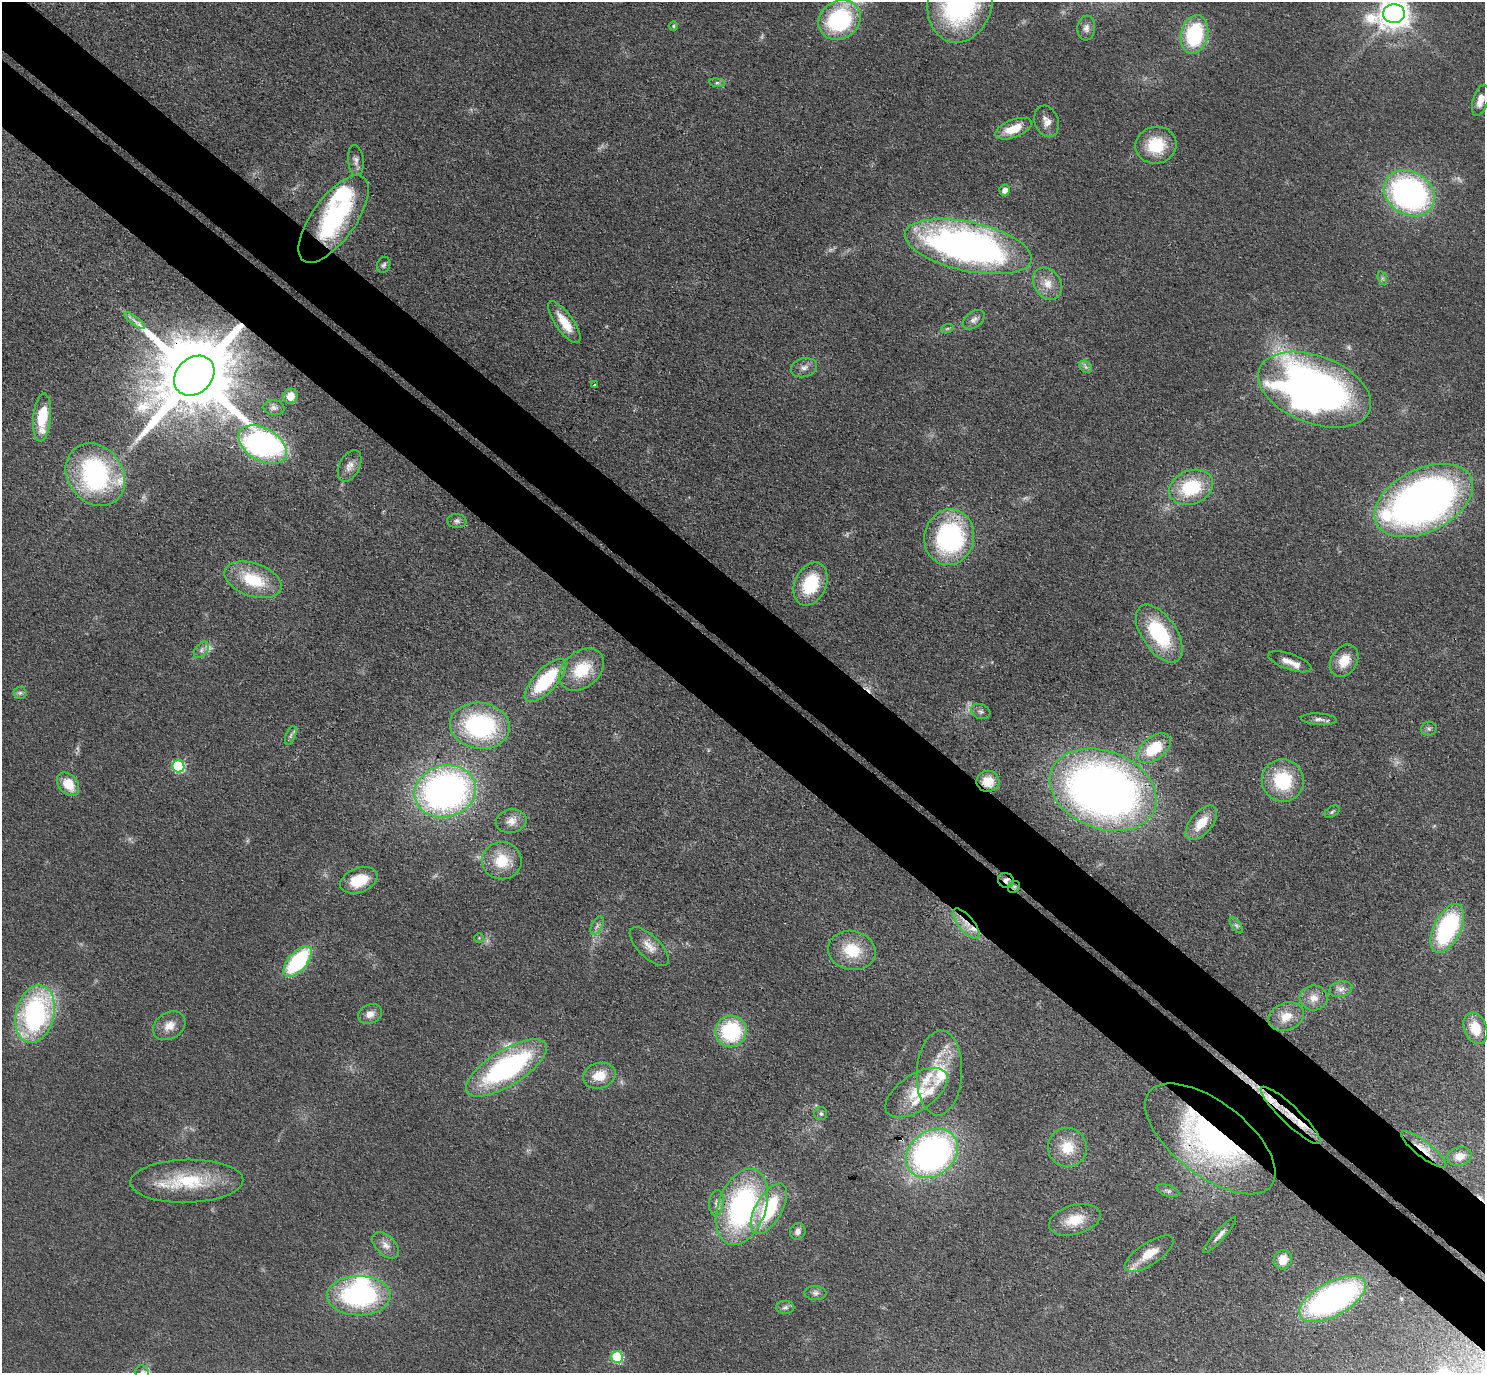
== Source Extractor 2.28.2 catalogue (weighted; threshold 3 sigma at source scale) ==
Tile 6 of 4 x 4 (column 2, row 2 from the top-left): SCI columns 1526-3008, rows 2941-4311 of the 6016 x 6023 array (HDU 1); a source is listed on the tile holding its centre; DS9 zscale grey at full resolution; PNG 1487 x 1375 px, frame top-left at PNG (2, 2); each listed source drawn as its Kron ellipse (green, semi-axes under 4 px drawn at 4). Shown black and unused: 10% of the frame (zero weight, under 3 of 4 exposures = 5% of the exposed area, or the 3 px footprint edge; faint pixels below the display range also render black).
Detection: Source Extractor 2.28.2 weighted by HDU 2 'WHT'; one run over the whole footprint, this tile lists its part. Background 0.0466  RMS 0.0061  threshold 0.0272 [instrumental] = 3 sigma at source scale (4.5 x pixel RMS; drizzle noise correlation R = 1.50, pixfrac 1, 0.05/0.05 arcsec/px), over >= 5 px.
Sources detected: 129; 5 too faint to see at this stretch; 1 inside a brighter object's white glare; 3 cosmic-ray / hot-pixel residue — neither listed nor drawn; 10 inside a brighter listed object's ellipse — not listed separately; the other 110 listed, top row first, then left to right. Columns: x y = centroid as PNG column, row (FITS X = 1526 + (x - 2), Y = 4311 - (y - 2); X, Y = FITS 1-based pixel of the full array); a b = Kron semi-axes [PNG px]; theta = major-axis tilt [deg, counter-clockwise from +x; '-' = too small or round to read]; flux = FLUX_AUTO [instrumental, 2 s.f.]
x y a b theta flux
960 2 41 32 74 140
1394 14 11 9 3 940
839 20 22 19 32 69
673 26 4 4 - 0.8
1086 28 12 9 84 3.6
1194 34 20 13 77 53
717 83 8 4 -7 1.3
1480 100 16 7 74 6.9
1047 121 16 12 -71 5.6
1014 129 19 9 22 15
1156 145 20 18 13 27
356 161 15 8 -83 3.5
1004 190 5 5 - 4.7
1409 193 27 21 -32 180
334 219 51 21 54 76
968 247 65 24 -12 330
384 265 8 6 68 1.6
1382 278 7 4 -72 1.2
1047 284 17 13 -58 9.2
974 320 12 8 36 3.1
134 321 12 3 -36 2.3
564 322 25 9 -54 15
947 329 6 4 20 1.1
1086 367 7 5 -46 1.7
804 368 13 9 14 4
194 376 22 17 43 11000
595 385 3 3 - 1.7
1315 390 59 34 -21 410
290 396 7 7 - 7.7
274 408 10 7 -6 2.4
42 417 24 9 84 25
263 445 26 16 -30 170
350 466 17 10 64 5.1
95 475 33 27 -53 110
1191 487 23 16 21 39
1424 500 53 31 26 370
457 521 10 7 -2 2.2
949 537 28 25 76 100
253 580 29 16 -19 29
811 584 22 15 66 31
1159 633 33 17 -56 52
201 650 9 6 51 2.4
1344 661 17 13 57 12
1290 662 22 8 -19 6.6
582 670 25 18 39 25
546 680 28 11 47 46
20 693 6 6 - 1.6
981 711 10 7 -19 2.1
1319 719 18 5 -4 3.3
480 726 30 23 -8 90
1429 729 8 7 - 1.7
291 736 10 5 69 1.7
1154 748 19 11 39 25
178 766 6 6 - 61
1283 780 21 21 - 36
988 781 11 10 - 11
68 784 13 9 -50 14
1103 790 55 39 -21 490
445 791 31 25 15 280
1332 812 8 5 32 1.3
511 821 15 11 12 6.5
1201 823 20 11 49 14
502 861 20 18 -5 20
359 880 19 12 21 19
1006 880 8 7 - 2.5
1014 887 6 5 - 1.2
966 924 18 7 -50 7.7
1236 925 9 4 -54 1.6
597 926 10 5 63 2.1
1447 928 26 13 64 84
479 938 5 5 - 0.79
649 947 25 11 -44 8.1
852 950 24 19 -12 23
298 962 19 9 49 64
1341 989 11 7 13 3.3
1314 998 14 12 1 6.5
35 1014 29 19 76 120
370 1014 12 9 26 5
1286 1016 18 13 22 10
169 1026 17 13 33 7.7
1475 1028 16 11 -68 15
731 1031 16 15 - 55
506 1068 46 18 32 120
939 1073 42 22 87 30
599 1076 17 12 17 13
916 1093 35 18 34 22
821 1114 6 6 - 1.5
1291 1115 40 9 -44 14
1210 1139 77 37 -38 170
1067 1147 20 19 - 17
1423 1149 27 7 -38 8.5
932 1153 28 22 38 220
1459 1156 12 9 11 5.5
187 1181 56 21 1 42
1168 1191 12 5 -18 2
717 1203 12 7 83 3.5
742 1207 39 24 70 140
769 1209 28 13 60 47
1075 1220 26 14 15 17
798 1231 8 7 - 3
1220 1235 24 5 48 3.7
386 1245 16 9 -44 5.5
1149 1254 28 11 34 14
1283 1260 10 9 - 9.4
815 1293 11 7 -4 2.4
359 1296 32 20 0 100
1332 1299 37 17 29 180
785 1307 9 6 2 2.1
617 1357 6 6 - 45
142 1372 7 6 - 1.8
Overlapping masked pixels (flux is a lower limit): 10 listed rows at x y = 334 219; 194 376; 949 537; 988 781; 1006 880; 1014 887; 966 924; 1291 1115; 1210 1139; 1423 1149
Isophote crosses this tile's border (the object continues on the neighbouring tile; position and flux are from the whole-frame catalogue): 4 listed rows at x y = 960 2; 1394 14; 1480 100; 142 1372